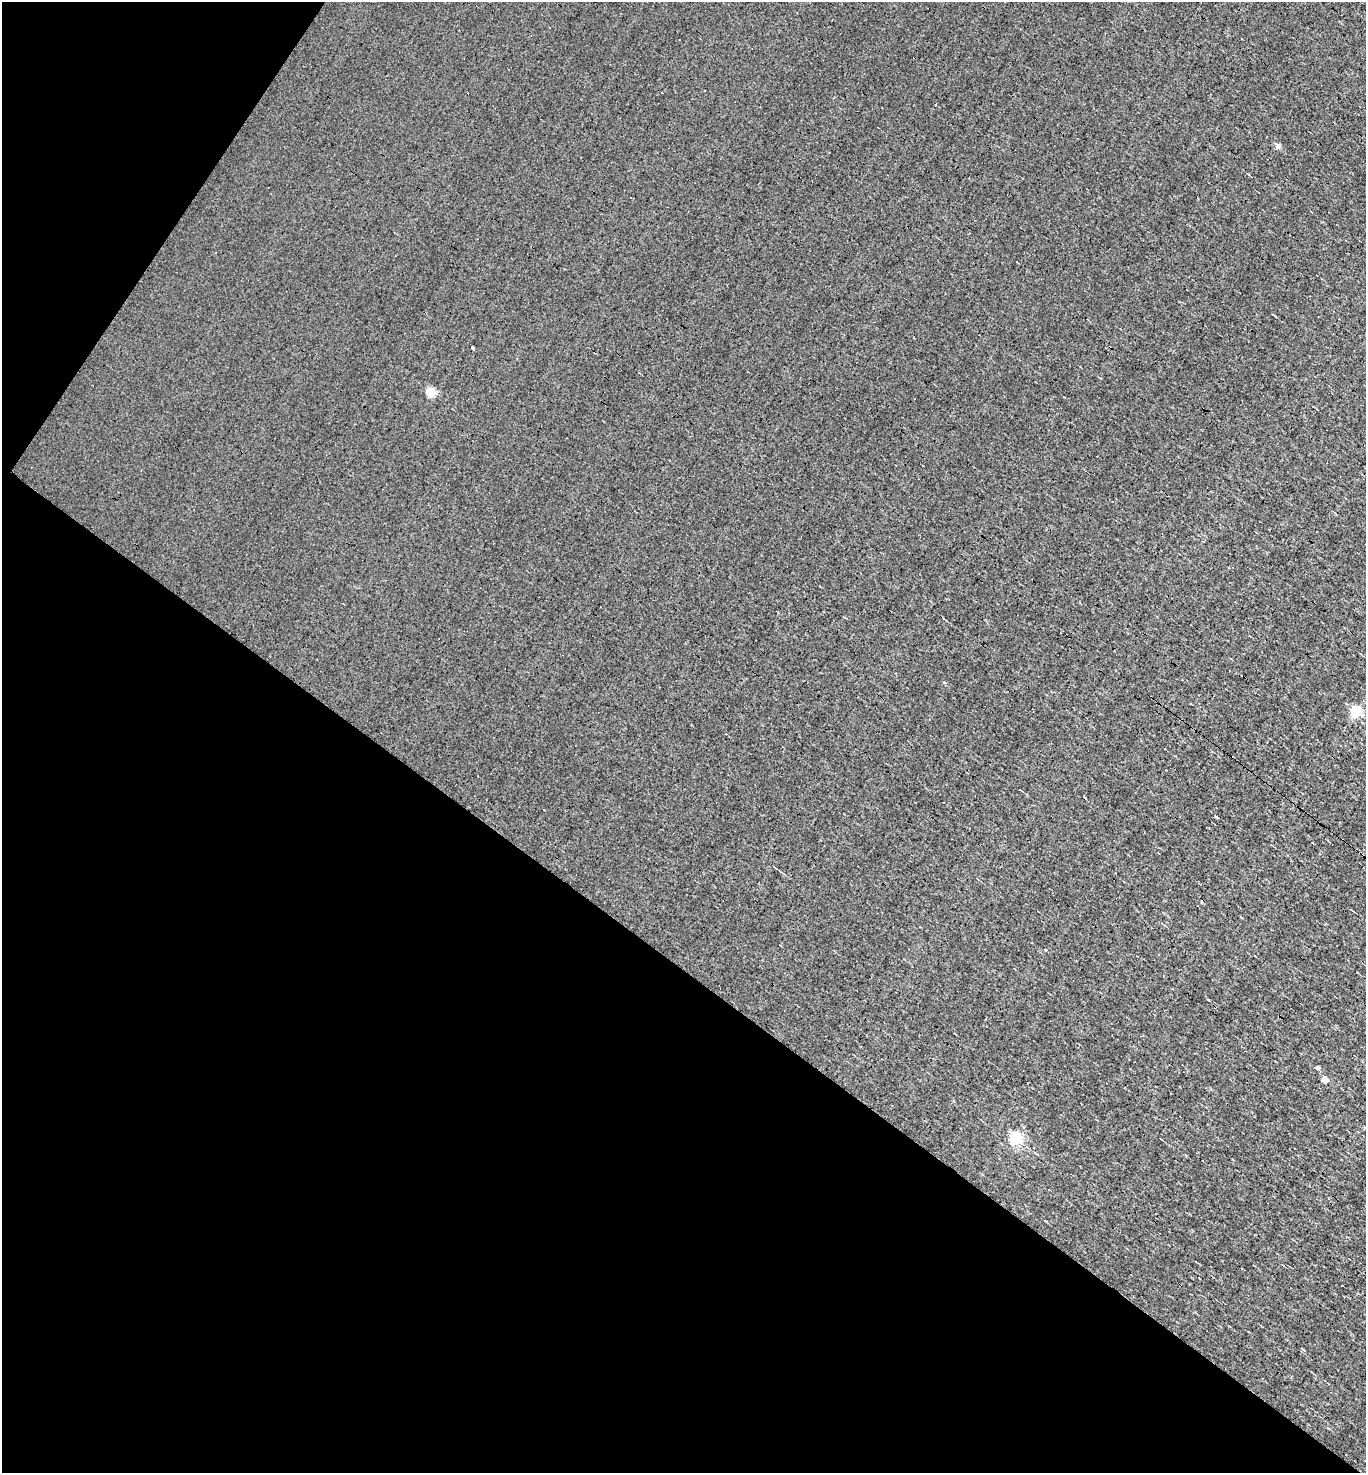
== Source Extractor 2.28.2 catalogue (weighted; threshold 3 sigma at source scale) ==
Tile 9 of 4 x 4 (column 1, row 3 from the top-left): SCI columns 144-1507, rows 1471-2941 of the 5884 x 5882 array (HDU 1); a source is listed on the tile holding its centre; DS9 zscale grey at full resolution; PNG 1368 x 1475 px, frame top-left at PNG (2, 2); no overlay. Shown black and unused: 38% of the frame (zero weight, under 3 of 4 exposures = <1% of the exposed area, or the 3 px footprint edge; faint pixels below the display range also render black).
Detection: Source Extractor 2.28.2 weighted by HDU 2 'WHT'; one run over the whole footprint, this tile lists its part. Background -8.04e-04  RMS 0.037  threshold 0.168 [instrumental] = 3 sigma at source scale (4.5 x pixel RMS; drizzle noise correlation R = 1.50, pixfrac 1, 0.05/0.05 arcsec/px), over >= 5 px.
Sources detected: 15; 3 cosmic-ray / hot-pixel residue — not listed; the other 12 listed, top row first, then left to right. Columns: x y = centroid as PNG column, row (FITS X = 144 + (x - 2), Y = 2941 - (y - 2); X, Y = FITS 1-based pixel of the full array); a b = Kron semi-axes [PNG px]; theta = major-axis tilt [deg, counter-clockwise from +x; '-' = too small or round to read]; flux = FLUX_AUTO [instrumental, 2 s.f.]
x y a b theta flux
662 92 2 2 - 2.6
1278 146 5 4 - 30
1273 315 8 2 -35 3.4
472 348 3 3 - 42
431 392 5 5 - 160
944 682 5 4 - 4.5
1355 710 5 5 - 390
1084 798 3 3 - 29
1215 816 4 3 - 20
1318 1067 4 4 - 13
1324 1079 5 5 - 50
1015 1138 6 5 - 600
Unlisted compact peaks at least as high as the median listed source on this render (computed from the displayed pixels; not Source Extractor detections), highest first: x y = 1045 950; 1209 1000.